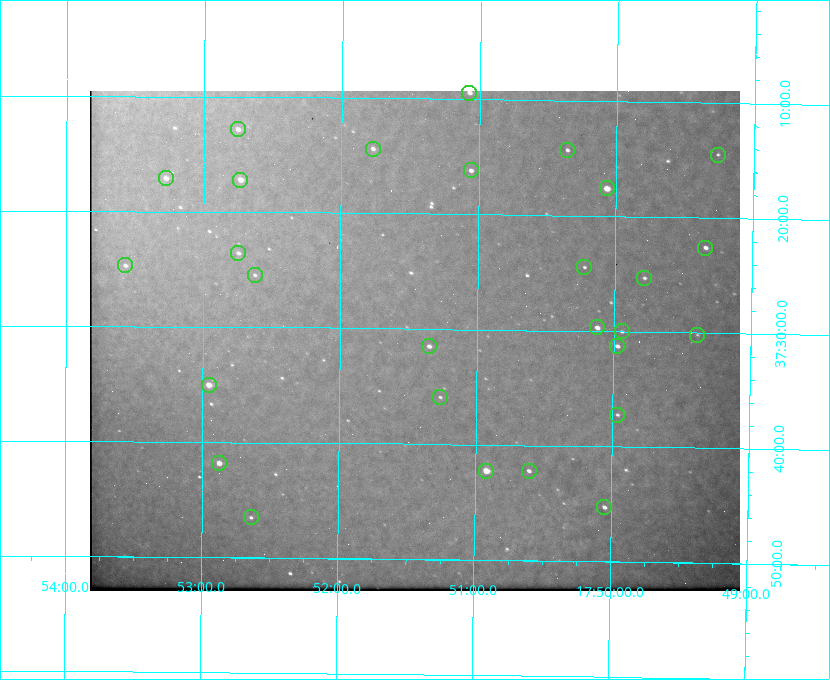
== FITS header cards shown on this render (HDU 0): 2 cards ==
NAXIS1  =                  650 / Width of table row in bytes
NAXIS2  =                  500 / Number of rows in table

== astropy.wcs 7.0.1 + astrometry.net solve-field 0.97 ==
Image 650 x 500 px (HDU 0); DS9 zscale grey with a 90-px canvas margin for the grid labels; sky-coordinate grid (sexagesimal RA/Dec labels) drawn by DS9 from the SOLVED WCS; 28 Tycho-2 reference stars matched to detected sources circled (green)
Header WCS: none
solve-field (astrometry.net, Tycho-2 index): SOLVED blind (the file carries no WCS)
Solved WCS: RA---TAN-SIP/DEC--TAN-SIP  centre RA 17:51:27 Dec +37:31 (267.86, +37.52 deg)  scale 5.21 arcsec/px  FOV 56.5' x 43.4'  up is +179 deg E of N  parity flipped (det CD > 0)
(file carries no celestial WCS; the grid is the blind solution)
Tycho-2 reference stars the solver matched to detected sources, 28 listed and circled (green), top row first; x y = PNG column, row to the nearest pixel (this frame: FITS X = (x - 90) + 1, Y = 500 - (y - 91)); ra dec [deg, ICRS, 3 dp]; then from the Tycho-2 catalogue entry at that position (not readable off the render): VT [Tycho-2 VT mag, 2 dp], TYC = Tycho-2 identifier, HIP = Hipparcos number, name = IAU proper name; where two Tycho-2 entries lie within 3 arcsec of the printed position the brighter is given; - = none
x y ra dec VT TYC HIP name
469 93 267.768 +37.157 9.98 2620-745-1 - -
238 129 268.189 +37.213 9.71 2620-542-1 - -
373 149 267.943 +37.240 10.39 2620-505-1 - -
567 150 267.589 +37.238 11.09 2619-212-1 - -
718 155 267.316 +37.242 12.03 2619-611-1 - -
471 170 267.764 +37.270 10.17 2620-784-1 - -
166 178 268.319 +37.285 9.88 2620-536-1 - -
240 180 268.183 +37.286 8.98 2620-786-1 87506 -
607 188 267.517 +37.293 8.96 2619-379-1 - -
705 248 267.335 +37.377 10.60 2619-634-1 - -
238 253 268.186 +37.393 10.44 2620-175-1 - -
125 265 268.392 +37.412 10.60 2620-800-1 - -
584 267 267.555 +37.408 11.50 2619-358-1 - -
255 275 268.156 +37.424 11.25 2620-712-1 - -
644 278 267.445 +37.422 11.17 2619-451-1 - -
597 327 267.531 +37.495 10.07 2619-274-1 - -
622 331 267.485 +37.500 11.33 2619-40-1 - -
697 335 267.347 +37.503 12.15 3088-638-1 - -
429 346 267.836 +37.525 9.96 3089-889-1 - -
617 346 267.494 +37.522 10.35 3088-270-1 - -
209 385 268.239 +37.584 8.64 3089-755-1 - -
440 397 267.815 +37.598 11.54 3089-1081-1 - -
617 415 267.491 +37.621 11.40 3088-1284-1 - -
219 463 268.219 +37.697 8.93 3089-671-1 - -
486 471 267.730 +37.705 8.13 3089-1203-1 87349 -
529 471 267.652 +37.703 11.04 3089-693-1 - -
604 507 267.512 +37.755 10.10 3089-2332-1 - -
251 517 268.159 +37.775 11.22 3089-2245-1 - -